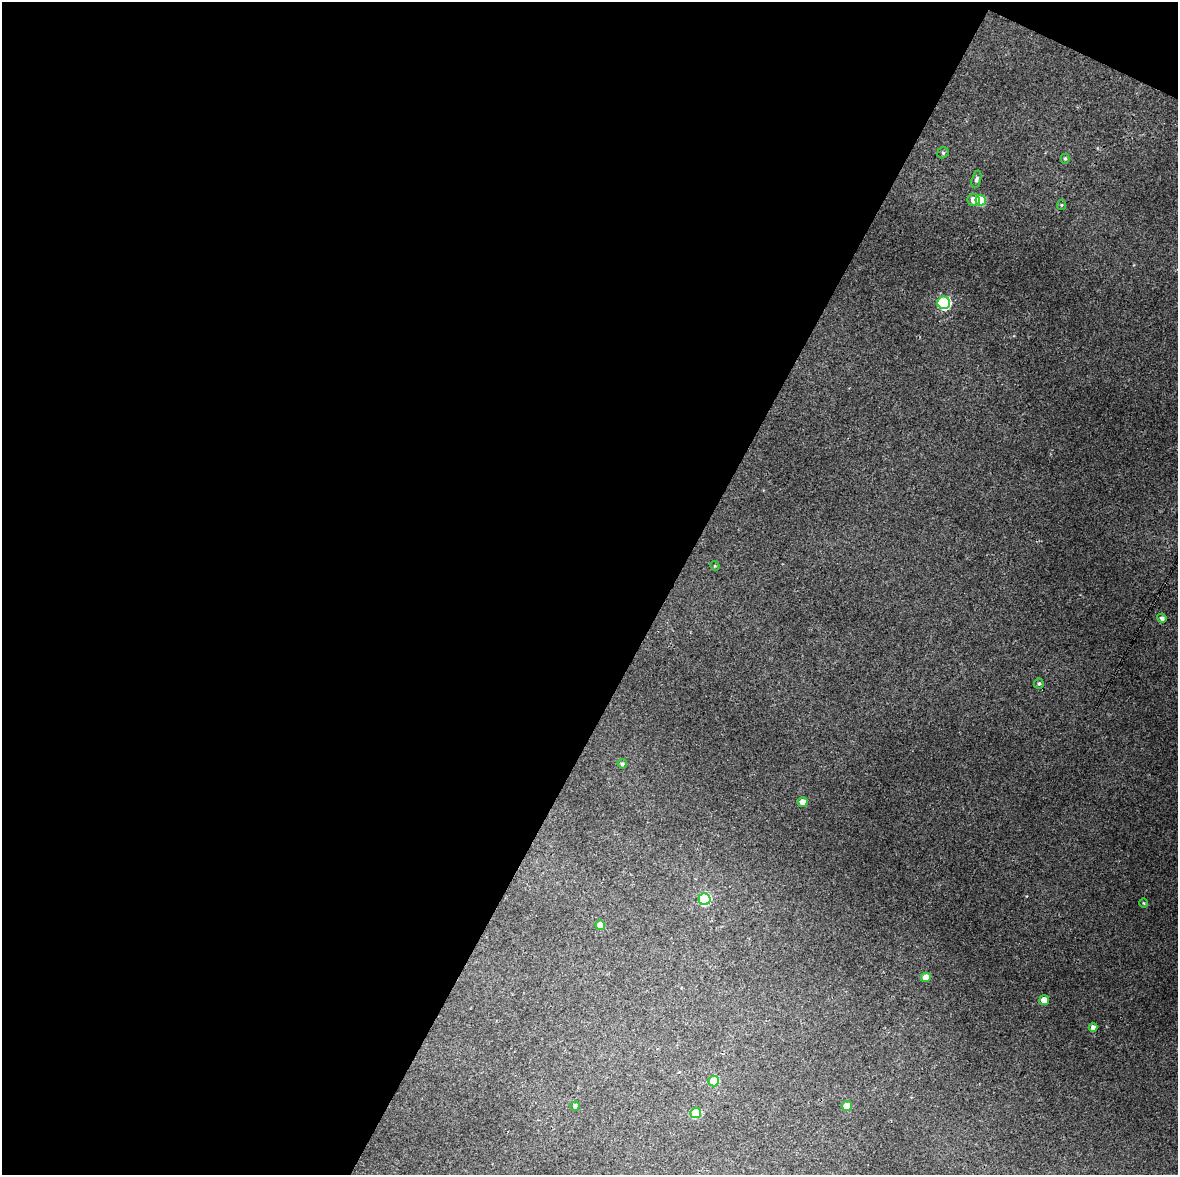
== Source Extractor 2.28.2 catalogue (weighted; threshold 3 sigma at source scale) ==
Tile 1 of 4 x 3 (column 1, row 1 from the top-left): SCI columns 4-1179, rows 2603-3775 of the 4707 x 4001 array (HDU 1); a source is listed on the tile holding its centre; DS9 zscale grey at full resolution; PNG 1180 x 1177 px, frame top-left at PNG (2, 2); each listed source drawn as its Kron ellipse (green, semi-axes under 4 px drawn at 4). Shown black and unused: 58% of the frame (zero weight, under 3 of 4 exposures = <1% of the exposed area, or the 3 px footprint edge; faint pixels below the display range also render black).
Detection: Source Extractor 2.28.2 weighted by HDU 2 'WHT'; one run over the whole footprint, this tile lists its part. Background 0.0298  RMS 0.0061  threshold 0.0274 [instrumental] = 3 sigma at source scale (4.5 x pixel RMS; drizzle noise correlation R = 1.50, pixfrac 1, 0.0396/0.0396 arcsec/px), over >= 5 px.
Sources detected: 22; all 22 listed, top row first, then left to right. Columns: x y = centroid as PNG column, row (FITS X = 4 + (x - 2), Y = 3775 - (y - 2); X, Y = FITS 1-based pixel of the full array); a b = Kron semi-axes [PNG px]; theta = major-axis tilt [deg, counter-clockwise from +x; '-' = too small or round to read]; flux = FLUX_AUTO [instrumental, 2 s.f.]
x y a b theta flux
943 153 6 5 - 1.1
1065 159 5 4 - 0.82
976 179 9 4 76 1.7
974 200 6 6 - 5.3
981 200 5 5 - 19
1061 205 5 4 - 0.76
944 303 6 6 - 72
715 566 5 4 - 0.61
1162 618 5 4 - 1.7
1039 684 5 5 - 1.1
622 764 5 4 - 1.2
803 802 5 5 - 6.3
705 899 6 6 - 48
1143 903 5 3 - 0.54
600 925 5 5 - 6.4
926 977 5 4 - 6.2
1044 1000 5 5 - 9.7
1093 1027 4 4 - 2.6
714 1081 5 5 - 20
575 1106 5 4 - 1.5
847 1106 5 5 - 8.9
696 1113 5 5 - 15